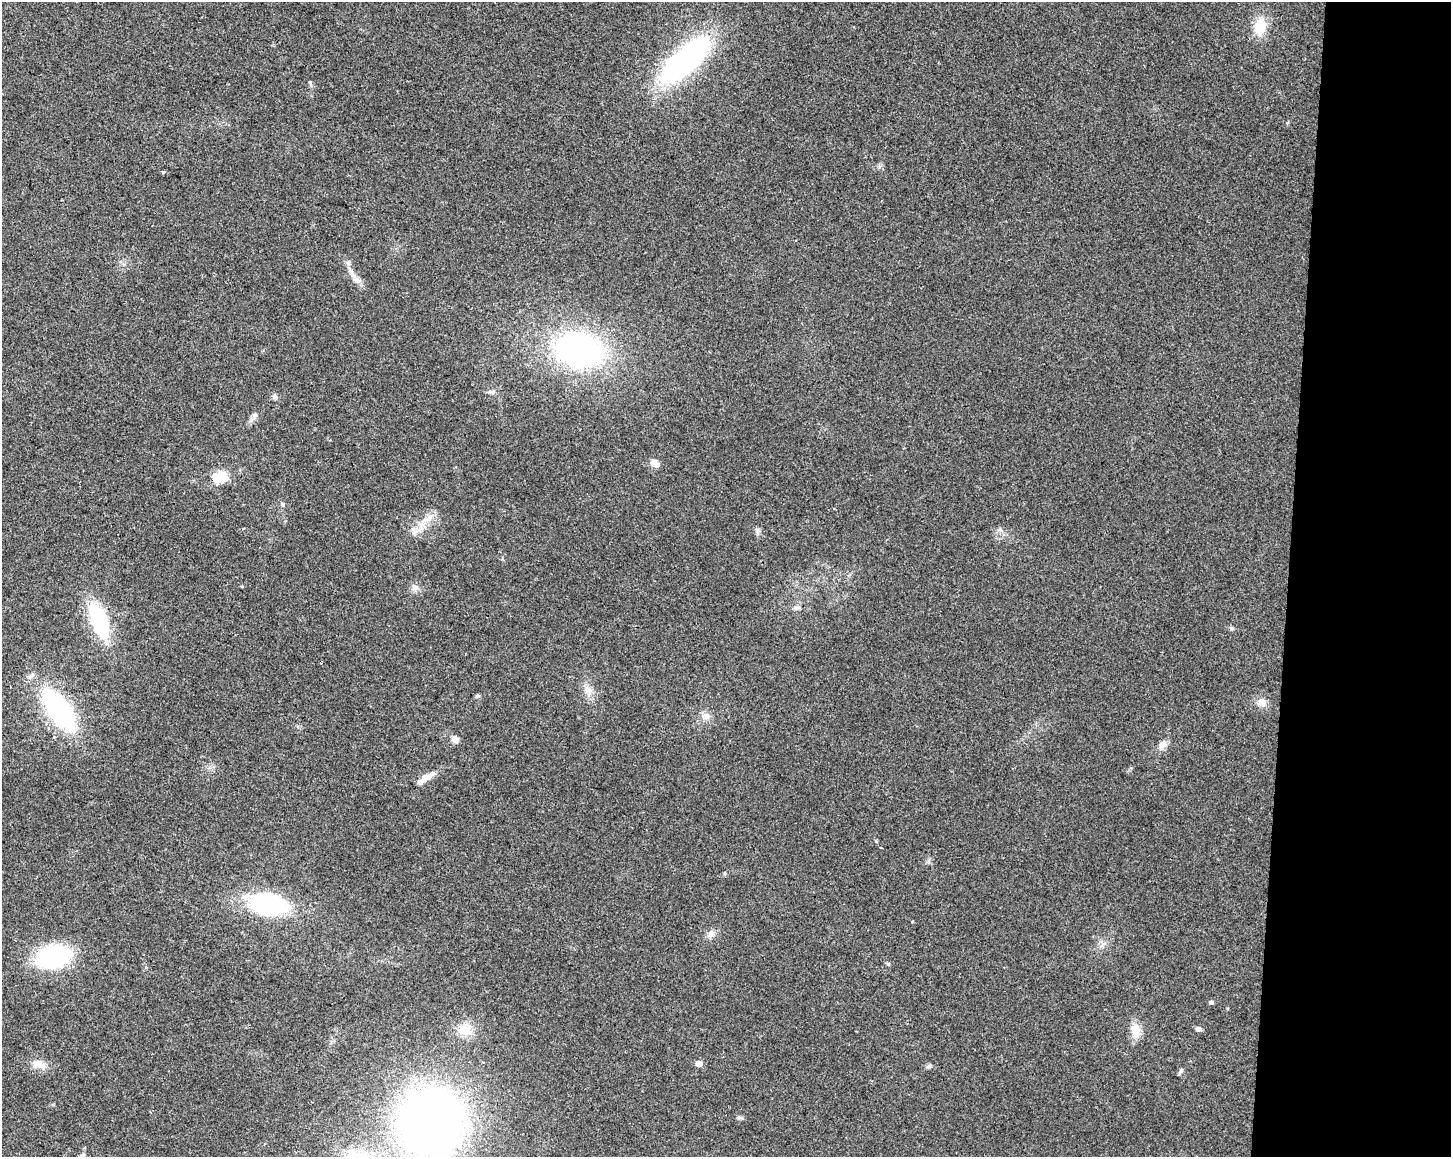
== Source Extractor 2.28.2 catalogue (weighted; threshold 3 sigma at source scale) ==
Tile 9 of 3 x 4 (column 3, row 3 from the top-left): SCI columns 3182-4630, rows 1157-2311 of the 4858 x 4630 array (HDU 1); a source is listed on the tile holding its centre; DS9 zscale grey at full resolution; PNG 1453 x 1159 px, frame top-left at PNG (2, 2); no overlay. Shown black and unused: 11% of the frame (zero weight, under 2 of 3 exposures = <1% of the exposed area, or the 3 px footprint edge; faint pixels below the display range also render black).
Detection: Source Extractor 2.28.2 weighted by HDU 2 'WHT'; one run over the whole footprint, this tile lists its part. Background 0.0467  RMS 0.0067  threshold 0.0301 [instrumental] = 3 sigma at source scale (4.5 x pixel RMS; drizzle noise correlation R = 1.50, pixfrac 1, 0.0396/0.0396 arcsec/px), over >= 5 px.
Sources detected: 42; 3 inside a brighter listed object's ellipse — not listed separately; the other 39 listed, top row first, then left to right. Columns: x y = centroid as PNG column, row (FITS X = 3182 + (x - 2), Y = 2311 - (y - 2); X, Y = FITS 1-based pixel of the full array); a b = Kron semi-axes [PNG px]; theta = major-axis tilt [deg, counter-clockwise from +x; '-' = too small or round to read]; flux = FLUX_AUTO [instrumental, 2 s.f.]
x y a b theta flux
1260 26 18 13 82 16
685 60 47 18 43 180
163 172 4 3 - 1.2
351 272 11 6 -67 3.7
579 350 43 30 -10 180
492 392 10 6 1 2.1
275 397 7 6 - 1.8
255 415 8 6 75 2.1
654 463 10 8 -37 4.9
219 477 12 9 17 21
282 504 6 5 - 1.1
426 520 22 8 36 8.7
1000 530 7 4 -19 1.3
415 588 11 6 7 2.8
797 608 10 5 4 1.8
99 621 37 15 -68 54
1231 628 6 5 - 1.1
588 691 13 9 -55 5.3
477 696 7 4 0 0.95
1261 702 13 10 -29 4.7
59 710 32 15 -55 140
706 716 12 9 24 4
455 740 11 7 -36 3.3
1162 745 12 9 50 4.1
428 777 22 8 30 5.9
269 904 29 17 -6 100
912 921 3 2 - 0.9
711 934 12 8 49 3.4
53 957 30 19 14 79
1211 1002 5 4 - 1.8
465 1029 20 15 -3 11
1198 1029 6 5 - 2.7
1135 1030 19 12 -79 8.6
39 1064 20 10 -12 6.9
699 1064 5 5 - 6.2
1181 1071 7 5 87 1.6
739 1117 7 5 -7 1.3
431 1122 53 50 76 530
82 1156 9 7 46 2.7
Isophote crosses this tile's border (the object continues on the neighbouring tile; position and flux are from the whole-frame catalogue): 2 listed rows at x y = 431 1122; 82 1156
Unlisted compact peaks at least as high as the median listed source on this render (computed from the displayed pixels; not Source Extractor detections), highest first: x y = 929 1066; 888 964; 310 82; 757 530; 725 873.